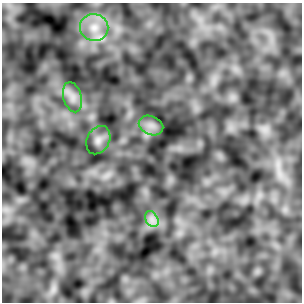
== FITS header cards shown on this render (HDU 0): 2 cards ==
NAXIS1  =                  300
NAXIS2  =                  300

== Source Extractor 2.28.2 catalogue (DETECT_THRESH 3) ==
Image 300 x 300 px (HDU 0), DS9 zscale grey, 1 PNG px = 1 image px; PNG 304 x 304 px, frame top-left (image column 1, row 300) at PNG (2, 3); each listed source drawn as its Kron ellipse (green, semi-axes under 4 px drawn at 4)
Background 0.0448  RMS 0.89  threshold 2.68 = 3 sigma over >= 5 px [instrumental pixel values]
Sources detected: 5; all 5 listed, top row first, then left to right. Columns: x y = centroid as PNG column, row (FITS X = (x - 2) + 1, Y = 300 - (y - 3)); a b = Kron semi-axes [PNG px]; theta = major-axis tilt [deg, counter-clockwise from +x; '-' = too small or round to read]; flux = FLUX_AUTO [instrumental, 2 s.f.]
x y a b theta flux
94 27 14 13 - 940
72 97 15 9 -74 520
151 125 13 9 -23 460
98 140 15 11 62 460
152 219 8 6 -60 290